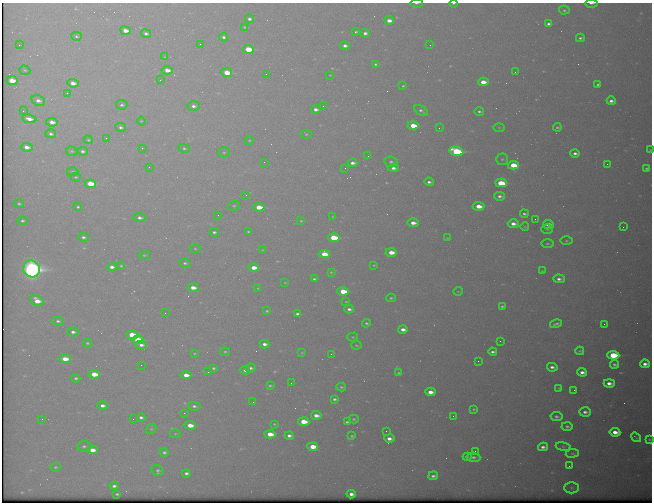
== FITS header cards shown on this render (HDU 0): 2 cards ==
NAXIS1  =                  650 / Width of table row in bytes
NAXIS2  =                  500 / Number of rows in table

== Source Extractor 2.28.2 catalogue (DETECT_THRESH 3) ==
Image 650 x 500 px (HDU 0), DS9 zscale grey, 1 PNG px = 1 image px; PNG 654 x 504 px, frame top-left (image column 1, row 500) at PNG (2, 3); each listed source drawn as its Kron ellipse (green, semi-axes under 4 px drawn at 4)
Background 578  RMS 3.1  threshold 9.32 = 3 sigma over >= 5 px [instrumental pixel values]
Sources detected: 228; all 228 listed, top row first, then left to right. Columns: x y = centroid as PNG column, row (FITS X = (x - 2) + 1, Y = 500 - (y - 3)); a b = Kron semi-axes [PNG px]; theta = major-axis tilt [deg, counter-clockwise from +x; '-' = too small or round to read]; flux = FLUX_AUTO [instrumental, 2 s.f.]
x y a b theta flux
417 3 6 2 3 330
453 3 4 2 - 280
591 3 6 2 0 470
564 10 5 4 - 330
250 19 4 3 - 610
389 21 5 3 - 1700
549 24 4 3 - 570
245 27 4 3 - 220
125 31 5 3 - 2100
356 32 3 2 - 280
146 33 5 3 - 580
365 33 4 3 - 770
76 36 5 4 - 340
224 37 4 3 - 480
580 38 4 3 - 370
200 44 2 2 - 95
19 45 2 2 - 150
430 45 2 2 - 230
345 46 4 3 - 750
248 49 5 4 - 8600
165 57 4 3 - 180
375 64 3 2 - 270
25 70 6 4 -20 270
167 70 5 4 - 1800
515 72 2 2 - 120
227 73 5 4 - 4700
266 74 2 2 - 330
330 75 2 2 - 120
160 80 2 2 - 110
12 81 5 4 - 4400
483 82 5 4 - 2600
73 83 5 4 - 1500
598 84 4 3 - 350
403 86 3 3 - 210
67 93 2 2 - 130
38 101 7 5 -24 1200
611 101 4 3 - 730
122 105 5 4 - 440
194 106 6 5 - 760
323 106 2 2 - 210
316 109 5 3 - 950
23 111 2 2 - 140
421 111 7 4 -32 530
479 111 5 4 - 420
29 119 7 4 -10 1700
141 121 4 4 - 210
52 122 6 4 -6 1500
413 126 5 4 - 4800
121 127 5 4 - 540
499 127 6 4 -1 260
557 127 4 3 - 320
439 128 2 2 - 110
51 134 5 4 - 520
306 134 5 4 - 290
106 138 2 2 - 120
88 140 5 4 - 240
249 140 4 3 - 220
27 147 6 4 -7 1400
142 148 2 2 - 940
184 148 5 4 - 330
650 150 3 2 - 130
72 151 6 4 -18 310
83 151 5 4 - 540
456 151 7 4 -12 21000
224 152 5 5 - 360
575 153 5 3 - 700
368 156 2 2 - 110
502 159 5 5 - 340
264 162 2 2 - 96
391 162 7 5 -8 470
353 163 5 3 - 900
607 164 2 2 - 340
513 165 5 4 - 5700
149 167 2 2 - 71
345 168 2 2 - 100
393 168 5 4 - 860
647 168 3 3 - 290
72 172 6 4 0 320
76 177 5 4 - 270
429 182 5 3 - 580
501 183 6 4 -3 8700
90 184 5 4 - 5100
246 195 3 3 - 260
499 196 5 3 - 600
19 204 5 4 - 300
234 206 6 4 19 310
479 206 6 4 -1 3100
78 207 4 3 - 300
259 207 5 4 - 4100
524 214 4 3 - 450
218 215 3 2 - 200
333 216 4 2 - 150
140 218 6 4 -3 740
535 219 2 2 - 120
22 221 5 4 - 370
301 221 4 3 - 210
413 223 5 4 - 1700
513 224 5 4 - 1300
548 224 5 4 - 2100
525 227 4 2 - 160
623 227 2 2 - 400
547 229 6 5 - 320
214 232 5 4 - 460
248 232 3 2 - 230
83 237 5 4 - 550
334 238 6 4 -4 8800
447 238 4 3 - 170
566 241 6 3 0 260
547 243 6 3 0 280
195 249 5 3 - 220
263 250 4 4 - 160
391 252 6 4 -2 2800
324 254 5 4 - 4400
144 255 5 4 - 250
185 263 5 3 - 390
374 265 4 4 - 200
121 266 4 3 - 250
112 267 5 3 - 1100
254 268 5 3 - 2600
32 269 9 8 - 100000
542 271 4 3 - 190
331 272 3 3 - 190
314 279 4 2 - 350
559 279 6 4 -2 790
285 283 3 2 - 130
193 288 5 3 - 2000
258 288 3 2 - 140
343 291 5 4 - 6700
458 291 5 3 - 140
391 298 5 3 - 310
37 301 7 5 -29 2600
346 302 4 2 - 180
502 306 4 3 - 320
349 309 5 4 - 690
267 311 3 3 - 230
165 313 2 2 - 120
298 314 4 3 - 530
58 321 6 4 -6 470
366 323 4 3 - 350
556 324 6 3 15 490
604 324 2 2 - 440
403 329 5 3 - 1300
73 332 5 4 - 720
132 335 6 4 -4 6000
353 337 5 4 - 260
138 340 6 4 -6 9600
500 341 2 2 - 84
87 343 4 3 - 280
264 344 5 3 - 940
141 345 5 4 - 930
356 345 5 4 - 250
580 351 4 3 - 230
225 352 5 3 - 270
493 352 4 3 - 560
194 353 3 2 - 170
302 353 3 2 - 150
331 354 2 2 - 360
613 355 6 4 -4 12000
65 359 6 4 -3 2900
478 361 2 2 - 350
614 364 4 3 - 440
645 364 5 3 - 960
141 365 2 2 - 140
552 367 5 4 - 790
213 368 4 3 - 330
250 368 5 4 - 590
245 370 5 3 - 690
208 372 2 2 - 150
582 372 5 3 - 1100
399 373 3 3 - 260
94 374 5 4 - 4200
186 375 5 3 - 2100
76 378 4 3 - 410
291 383 2 2 - 180
609 383 5 3 - 1200
270 386 4 3 - 280
341 387 5 4 - 320
559 388 4 3 - 200
574 390 2 2 - 110
430 392 5 4 - 1900
335 399 4 3 - 420
253 402 3 2 - 160
103 406 5 3 - 940
194 406 6 4 -5 520
474 409 3 3 - 240
585 412 6 4 -3 770
184 413 3 3 - 220
316 415 5 3 - 1500
453 416 2 2 - 140
556 416 6 4 -11 500
141 417 4 3 - 580
42 419 3 3 - 330
133 419 2 2 - 230
354 419 5 4 - 280
304 422 6 4 -5 4200
347 422 4 3 - 380
274 424 2 2 - 170
190 425 5 4 - 2500
567 426 5 4 - 470
151 429 6 4 41 270
386 431 2 2 - 530
615 432 5 4 - 2100
175 434 5 3 - 210
270 434 6 4 -4 3100
289 436 4 3 - 660
352 436 3 3 - 260
636 437 5 2 - 220
389 439 5 3 - 1100
650 439 3 2 - 160
84 446 7 5 8 510
313 447 5 4 - 3700
543 447 5 4 - 790
563 447 7 4 -9 310
92 450 5 4 - 2000
475 451 2 2 - 500
164 452 4 3 - 420
572 453 6 3 6 250
467 457 4 3 - 260
473 457 7 4 -6 590
569 466 2 2 - 95
55 467 5 4 - 320
158 470 6 5 - 500
186 473 4 3 - 570
433 476 5 3 - 600
114 486 4 3 - 620
572 488 7 5 1 440
117 494 3 2 - 280
351 494 5 3 - 1100
At the frame edge (FLAGS 8, measured only in part): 5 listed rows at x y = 417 3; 453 3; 591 3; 650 150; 650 439